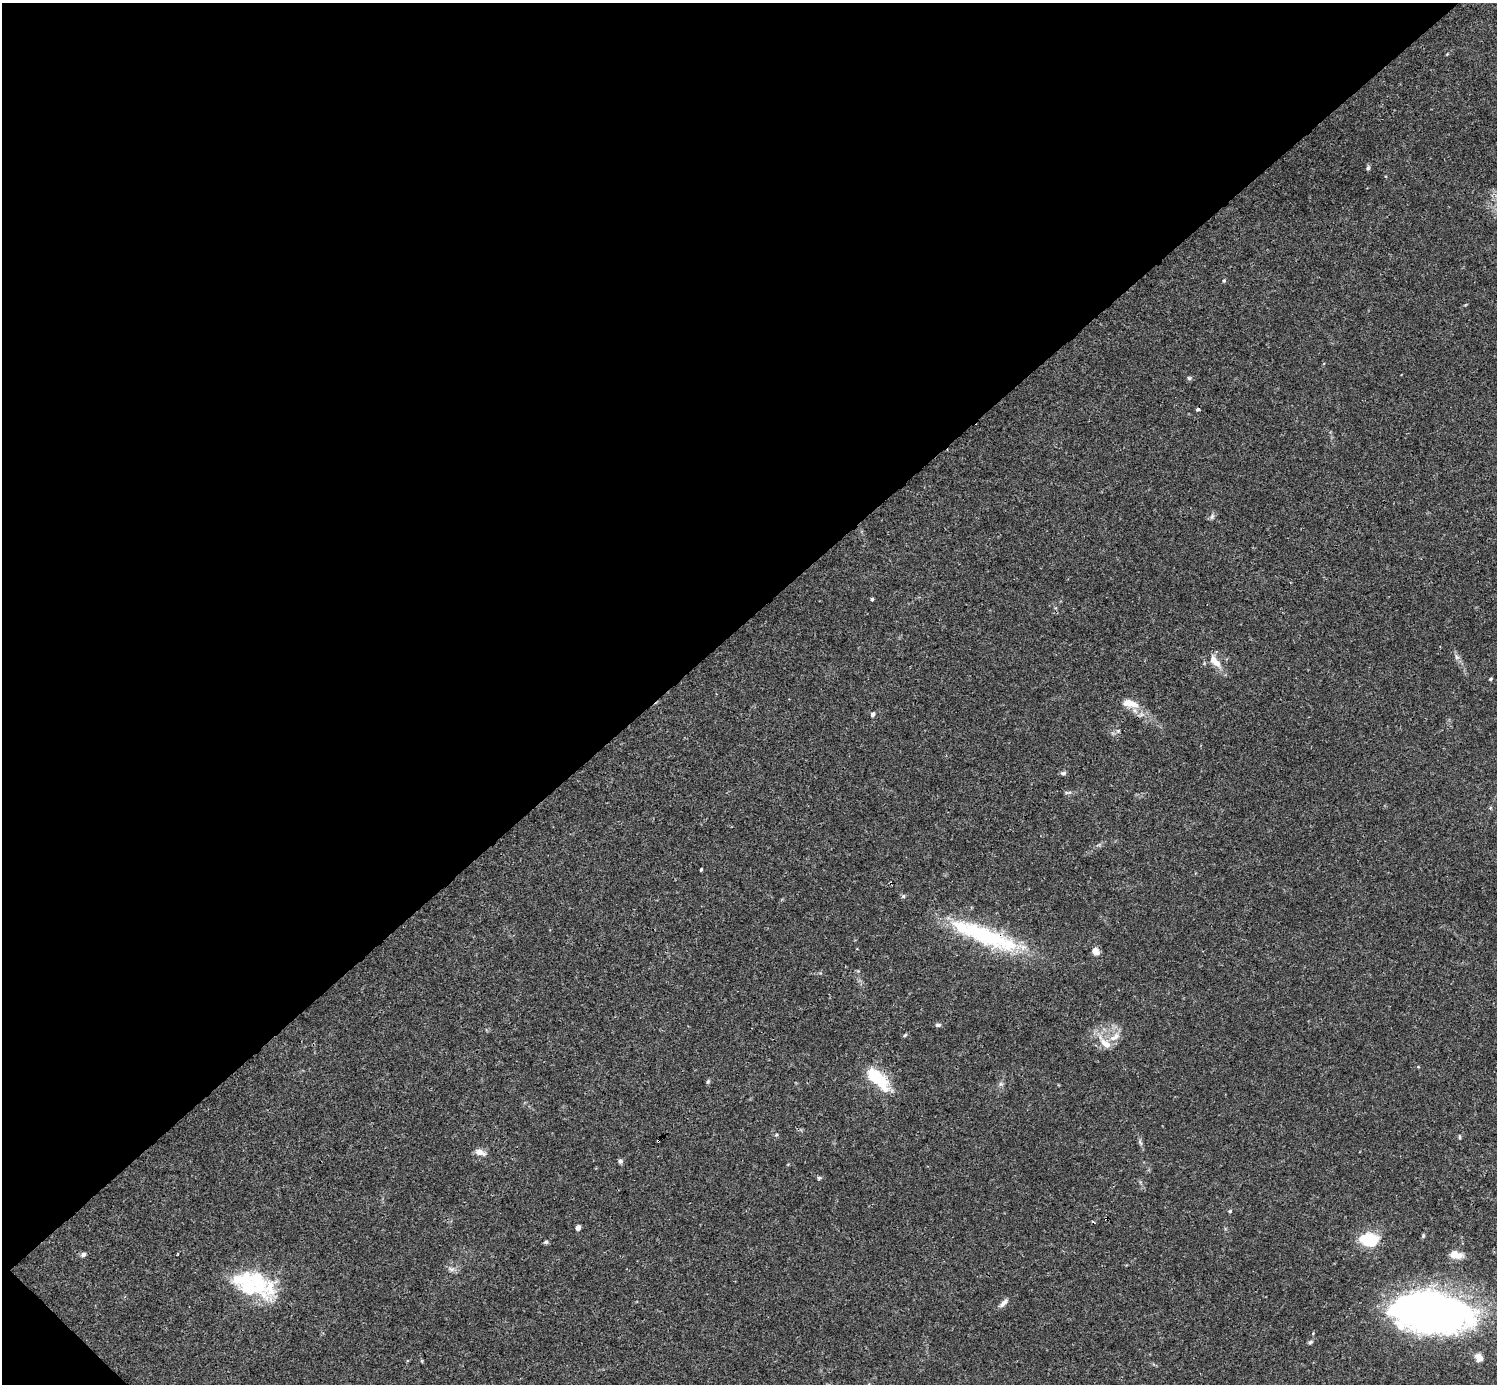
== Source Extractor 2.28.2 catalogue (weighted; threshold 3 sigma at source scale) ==
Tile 5 of 4 x 4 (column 1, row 2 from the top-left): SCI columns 1-1495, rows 2920-4301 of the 5982 x 5981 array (HDU 1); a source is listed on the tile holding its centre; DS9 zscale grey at full resolution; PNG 1499 x 1386 px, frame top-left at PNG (2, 3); no overlay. Shown black and unused: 45% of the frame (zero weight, under 3 of 4 exposures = <1% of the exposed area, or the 3 px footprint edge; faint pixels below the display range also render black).
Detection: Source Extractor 2.28.2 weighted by HDU 2 'WHT'; one run over the whole footprint, this tile lists its part. Background 0.0165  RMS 0.0022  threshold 0.00975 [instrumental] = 3 sigma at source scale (4.5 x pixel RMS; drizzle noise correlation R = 1.50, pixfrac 1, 0.05/0.05 arcsec/px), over >= 5 px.
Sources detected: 58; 2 inside a brighter object's white glare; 4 cosmic-ray / hot-pixel residue — not listed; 7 inside a brighter listed object's ellipse — not listed separately; the other 45 listed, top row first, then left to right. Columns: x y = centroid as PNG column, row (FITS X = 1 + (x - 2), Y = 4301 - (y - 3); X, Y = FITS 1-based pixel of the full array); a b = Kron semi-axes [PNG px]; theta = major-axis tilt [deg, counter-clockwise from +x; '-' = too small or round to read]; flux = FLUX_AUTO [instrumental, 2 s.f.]
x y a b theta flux
1447 54 4 4 - 0.17
1368 168 6 5 - 0.41
1224 281 5 4 - 0.27
1189 378 6 5 - 0.37
1212 516 9 5 64 0.55
872 599 3 3 - 0.52
1457 657 8 5 -72 0.64
1216 663 14 9 -44 2
1490 679 4 3 - 0.27
1133 704 18 11 -12 2.5
873 714 6 5 - 0.64
1063 773 7 5 5 0.48
1070 792 7 4 -17 0.42
701 869 3 3 - 0.31
903 896 6 5 - 0.34
985 935 76 24 -25 22
1095 951 10 8 -74 1.3
938 1025 7 5 6 0.52
905 1035 6 4 45 0.3
1115 1037 17 8 33 2.1
1105 1043 17 9 -41 2.6
875 1076 16 8 -39 14
708 1081 7 4 64 0.34
1001 1084 6 6 - 0.51
885 1089 14 10 -26 2
776 1135 5 4 - 0.25
1459 1137 6 3 -89 0.24
658 1141 2 2 - 0.27
1140 1142 9 5 -68 0.53
480 1152 12 6 -19 1.6
620 1161 6 5 - 0.52
819 1178 6 5 - 0.32
1230 1211 5 4 - 0.25
578 1228 4 4 - 1.6
1423 1236 6 4 71 0.3
546 1242 6 5 - 0.36
1372 1242 16 8 6 8.6
83 1254 7 6 - 0.59
1455 1254 14 8 -10 2.7
451 1269 11 5 -23 0.72
258 1282 48 18 -68 9.9
1004 1302 15 5 51 0.96
1434 1310 65 35 -8 140
1310 1342 6 5 - 0.4
1479 1358 12 9 -42 1.5
Overlapping masked pixels (flux is a lower limit): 3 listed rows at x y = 1133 704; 985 935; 658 1141